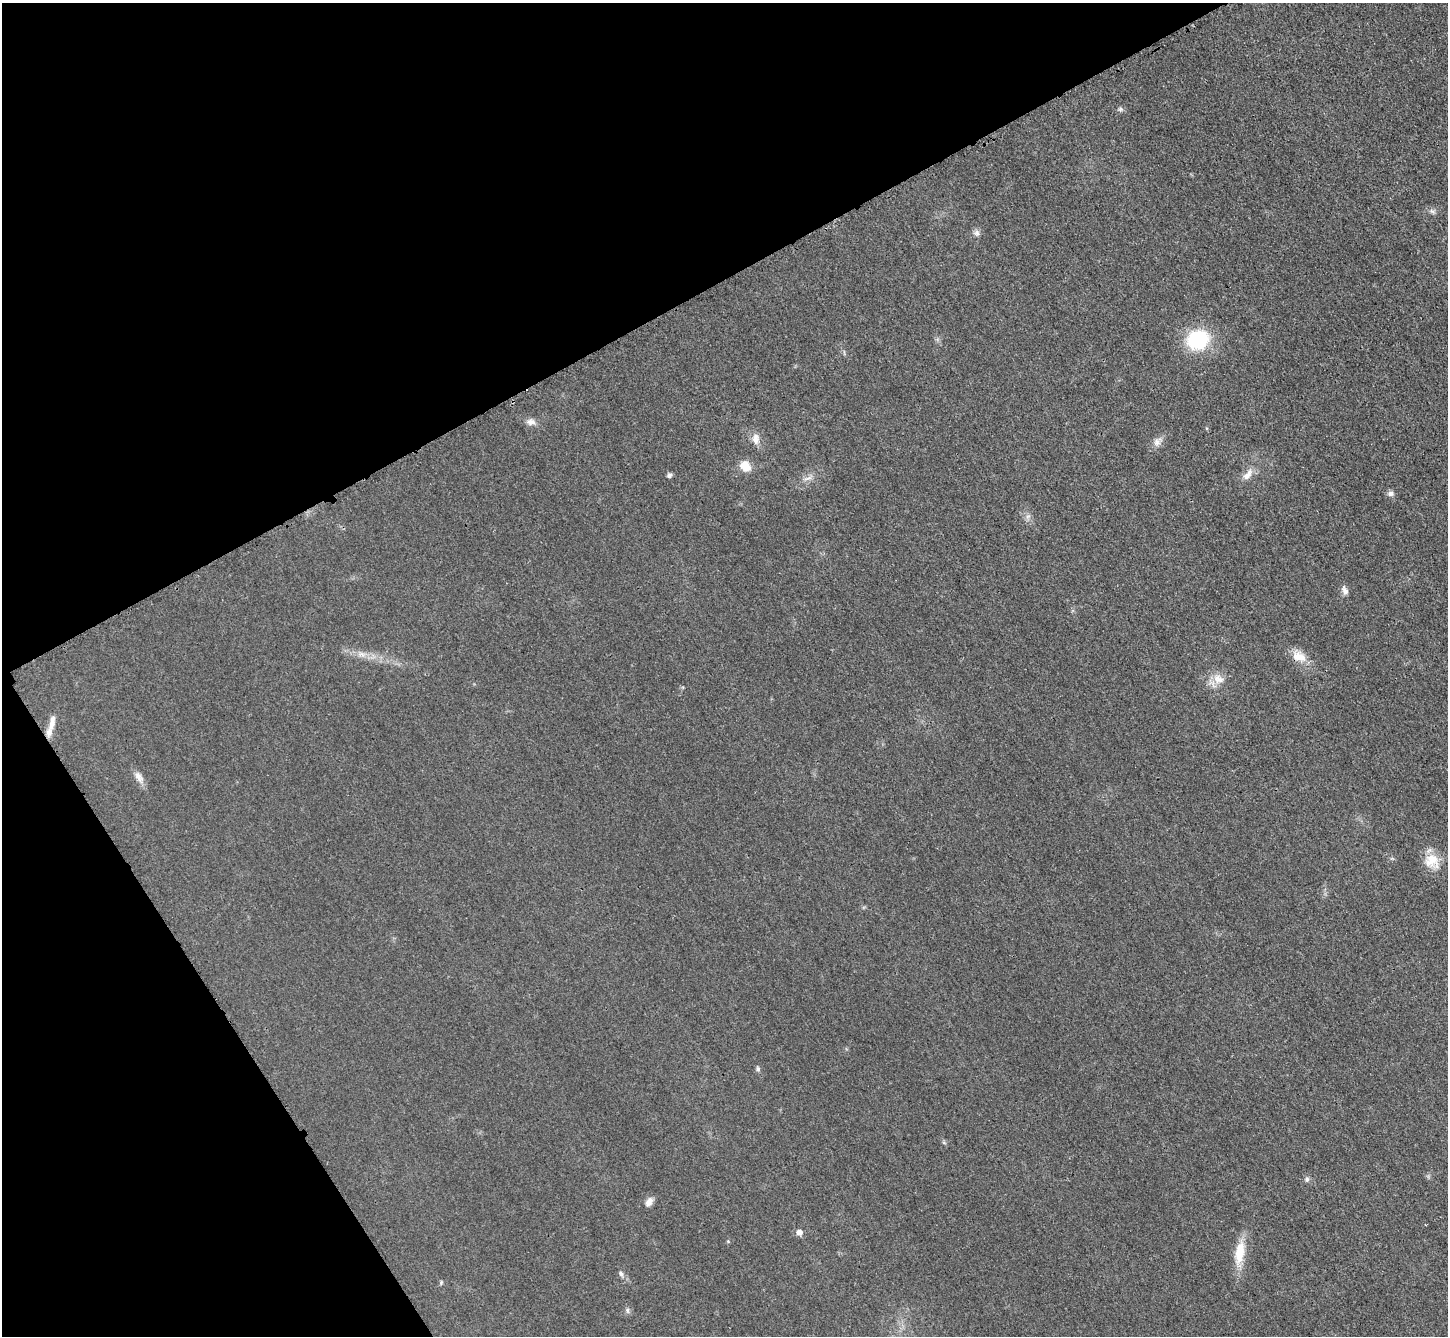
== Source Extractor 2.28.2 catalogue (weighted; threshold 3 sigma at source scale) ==
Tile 5 of 4 x 4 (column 1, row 2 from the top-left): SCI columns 22-1467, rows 2975-4308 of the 5823 x 5815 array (HDU 1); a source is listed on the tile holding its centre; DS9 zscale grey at full resolution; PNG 1450 x 1338 px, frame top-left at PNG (2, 3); no overlay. Shown black and unused: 29% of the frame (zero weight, under 3 of 4 exposures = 2% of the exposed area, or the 3 px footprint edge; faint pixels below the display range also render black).
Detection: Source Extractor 2.28.2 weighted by HDU 2 'WHT'; one run over the whole footprint, this tile lists its part. Background 0.0191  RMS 0.0044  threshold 0.0197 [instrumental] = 3 sigma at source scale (4.5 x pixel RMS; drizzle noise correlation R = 1.50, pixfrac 1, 0.05/0.05 arcsec/px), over >= 5 px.
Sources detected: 28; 1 inside a brighter listed object's ellipse — not listed separately; the other 27 listed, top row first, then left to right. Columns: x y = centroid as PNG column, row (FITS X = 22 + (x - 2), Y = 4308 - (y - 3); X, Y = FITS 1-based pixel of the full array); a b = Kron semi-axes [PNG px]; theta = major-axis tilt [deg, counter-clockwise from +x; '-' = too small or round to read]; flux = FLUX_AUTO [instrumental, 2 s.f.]
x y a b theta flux
1120 109 7 5 22 0.97
1432 211 8 5 -44 1.1
977 233 8 7 - 1.5
1197 340 21 18 24 31
531 422 13 8 3 2.4
756 439 15 10 -90 3.6
1157 442 14 7 50 2.6
745 466 14 11 -41 5.6
669 475 7 5 32 1
1248 475 18 8 53 3.9
807 478 11 3 15 1.4
1390 494 8 7 - 1.5
1345 590 12 7 -66 1.9
362 654 11 5 -1 2.1
1299 656 21 13 -24 6.4
1218 679 17 12 -26 5.3
52 723 23 8 76 4
139 777 17 8 -60 3.2
1432 861 22 18 -40 8.4
758 1069 7 5 -80 0.93
1307 1179 7 6 - 1.1
649 1202 11 7 59 2.8
799 1232 7 6 - 2.3
1239 1252 31 12 81 11
621 1274 8 5 -61 1.1
441 1283 7 3 89 0.54
627 1310 8 5 -85 1.1
Overlapping masked pixels (flux is a lower limit): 1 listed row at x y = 1299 656